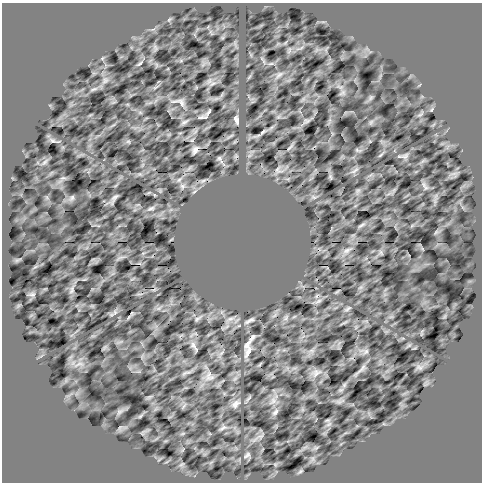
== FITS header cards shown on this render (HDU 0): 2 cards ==
NAXIS1  =                  480 /
NAXIS2  =                  480 /

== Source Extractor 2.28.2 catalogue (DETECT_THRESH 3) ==
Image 480 x 480 px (HDU 0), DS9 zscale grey, 1 PNG px = 1 image px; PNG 484 x 484 px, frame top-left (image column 1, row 480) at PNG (2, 3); no overlay
Background 0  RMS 52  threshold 157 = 3 sigma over >= 5 px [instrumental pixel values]
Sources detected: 35; all 35 listed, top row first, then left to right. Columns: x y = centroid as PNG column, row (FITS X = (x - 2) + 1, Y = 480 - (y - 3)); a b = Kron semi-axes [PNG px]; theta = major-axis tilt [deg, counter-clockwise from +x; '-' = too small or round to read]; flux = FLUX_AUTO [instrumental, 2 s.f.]
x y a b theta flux
140 63 7 3 37 4700
279 75 10 4 30 10000
180 102 19 8 -21 19000
209 112 12 3 52 4900
202 117 15 3 8 8000
236 120 11 5 -73 9700
184 122 10 4 33 7500
262 132 10 3 40 7700
53 141 7 4 -18 6800
195 150 9 5 62 12000
405 156 9 5 19 9900
219 158 7 5 46 6800
182 186 7 4 -71 6700
425 186 14 3 -55 7600
72 197 7 4 1 6900
115 197 10 4 32 7900
151 209 8 4 9 6700
361 225 11 3 30 7000
347 250 10 6 19 13000
72 290 11 3 79 9400
32 295 7 4 0 6900
348 309 10 3 40 6300
197 319 7 4 45 6200
230 319 7 4 18 8300
250 320 17 4 24 11000
247 344 14 8 58 17000
194 346 15 5 -59 11000
249 351 22 8 60 29000
362 368 10 4 60 9700
316 373 11 9 48 21000
209 376 14 11 -45 28000
236 404 14 9 41 21000
275 412 11 5 47 10000
223 428 11 4 25 7900
247 455 11 5 41 9000